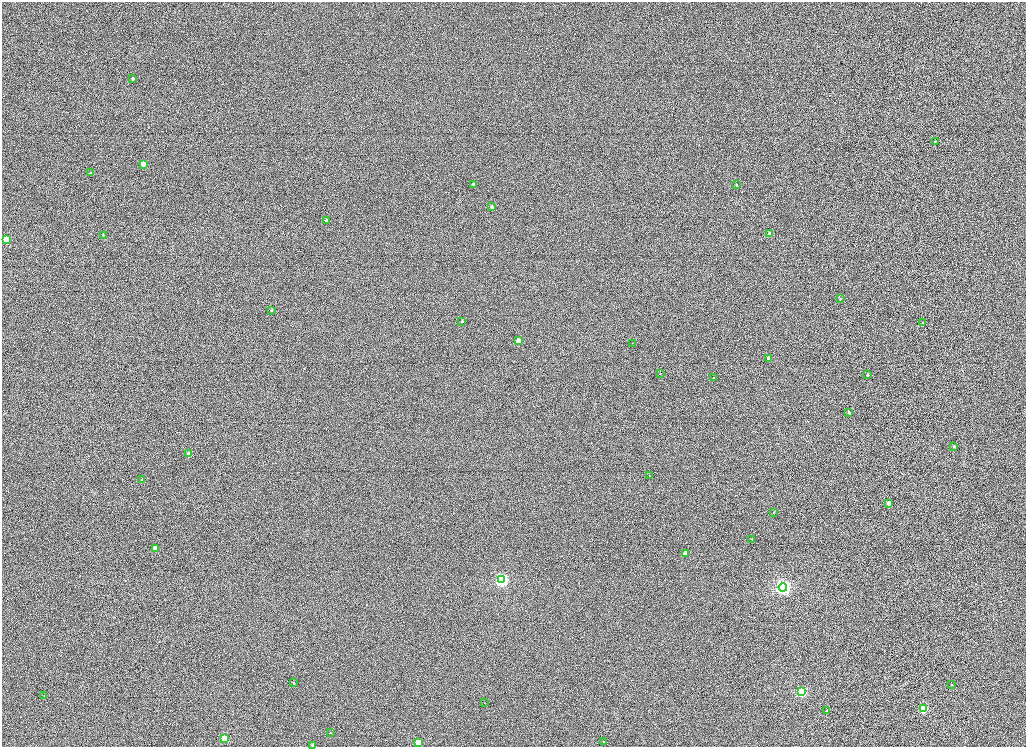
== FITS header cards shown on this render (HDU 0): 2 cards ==
NAXIS1  =                 2048
NAXIS2  =                 1489

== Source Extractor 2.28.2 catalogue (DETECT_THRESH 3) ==
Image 2048 x 1489 px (HDU 0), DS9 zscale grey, zoomed out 1/2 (1 PNG px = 2 x 2 image px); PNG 1028 x 749 px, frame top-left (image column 1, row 1489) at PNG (2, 2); each listed source drawn as its Kron ellipse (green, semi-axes under 4 px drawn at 4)
Background 1020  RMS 5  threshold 14.9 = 3 sigma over >= 5 px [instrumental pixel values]
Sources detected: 45; all 45 listed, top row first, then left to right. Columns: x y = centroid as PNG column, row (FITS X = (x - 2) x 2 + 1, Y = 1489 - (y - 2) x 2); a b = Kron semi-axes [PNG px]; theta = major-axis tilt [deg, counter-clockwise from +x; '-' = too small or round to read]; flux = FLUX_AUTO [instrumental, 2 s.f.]
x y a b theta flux
133 79 2 2 - 2400
935 141 2 2 - 450
143 164 3 3 - 14000
90 173 2 2 - 1000
473 184 2 2 - 1200
736 185 3 2 - 920
492 207 3 2 - 4200
326 220 3 3 - 4400
770 233 3 3 - 7200
103 235 3 2 - 610
6 239 3 3 - 69000
840 299 3 3 - 580
271 310 3 3 - 930
462 321 2 2 - 1100
923 323 2 2 - 790
518 340 3 3 - 16000
632 343 2 2 - 350
769 358 3 3 - 10000
660 374 2 2 - 430
868 375 2 2 - 2000
714 378 2 2 - 1500
849 412 2 2 - 2100
954 446 3 3 - 2200
189 454 3 3 - 15000
649 476 3 1 - 290
142 480 3 3 - 1200
888 503 3 3 - 13000
774 512 2 2 - 400
752 539 2 2 - 530
155 548 3 3 - 26000
685 553 3 3 - 12000
502 580 3 3 - 470000
783 587 4 4 - 540000
294 683 3 2 - 700
952 685 3 3 - 780
802 692 3 3 - 200000
44 696 3 2 - 510
484 703 3 2 - 300
923 709 3 3 - 130000
827 711 3 3 - 1100
330 733 3 2 - 450
224 738 3 3 - 89000
418 742 3 3 - 44000
604 742 3 2 - 530
313 745 3 2 - 4400
At the frame edge (FLAGS 8, measured only in part): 1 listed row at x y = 313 745